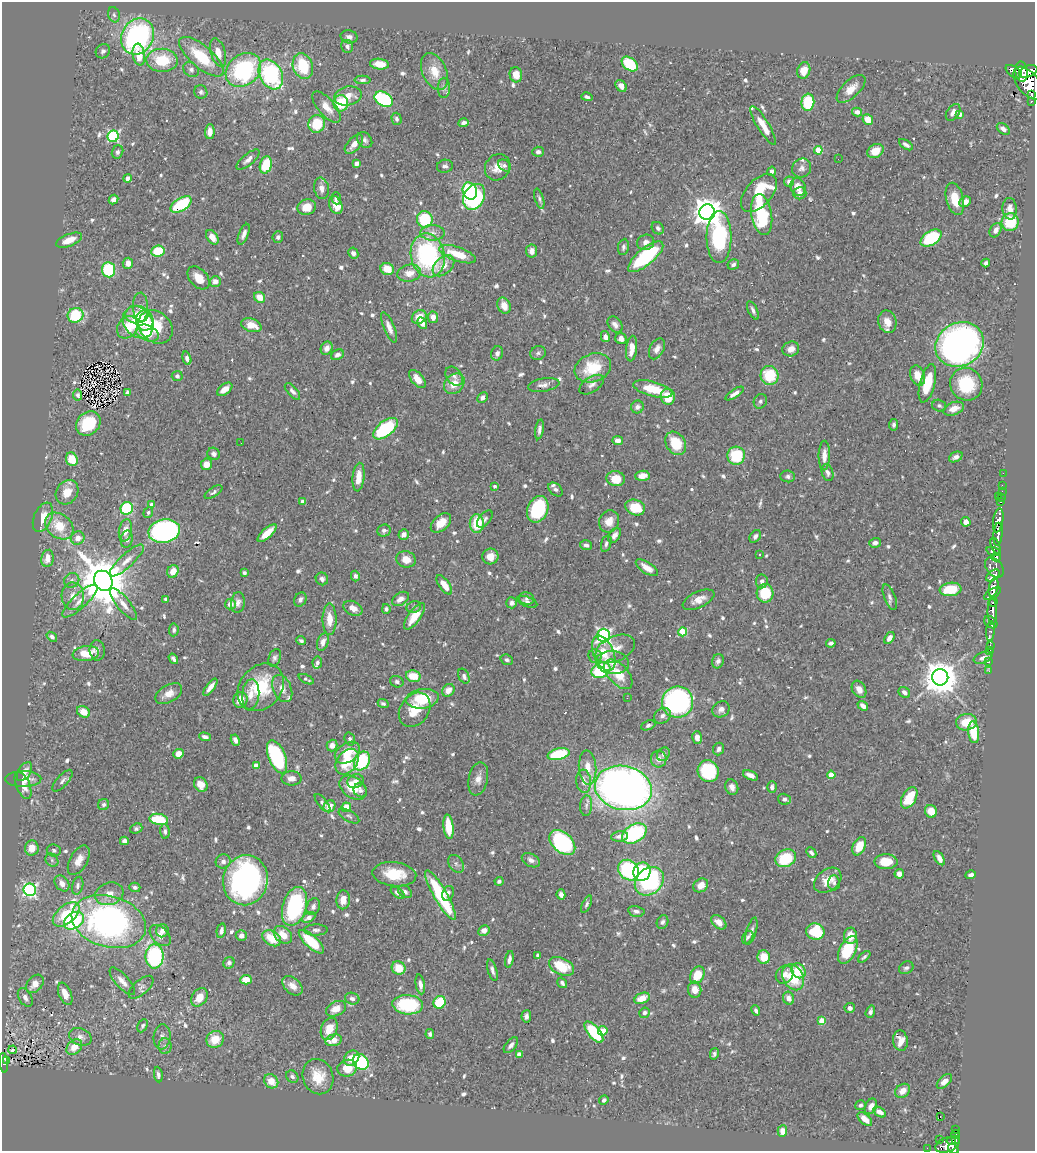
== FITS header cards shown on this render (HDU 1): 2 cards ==
NAXIS1  =                 1033
NAXIS2  =                 1149

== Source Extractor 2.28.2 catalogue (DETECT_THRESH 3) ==
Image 1033 x 1149 px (HDU 1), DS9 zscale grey, 1 PNG px = 1 image px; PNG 1037 x 1153 px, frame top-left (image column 1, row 1149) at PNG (2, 2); each listed source drawn as its Kron ellipse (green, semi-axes under 4 px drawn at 4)
Background 0.589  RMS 0.017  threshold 0.0503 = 3 sigma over >= 5 px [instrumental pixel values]
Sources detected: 750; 1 with non-positive FLUX_AUTO (blend fragments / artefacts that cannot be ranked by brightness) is neither listed nor drawn; of the other 749, the 500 brightest by FLUX_AUTO listed and drawn (249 fainter detections omitted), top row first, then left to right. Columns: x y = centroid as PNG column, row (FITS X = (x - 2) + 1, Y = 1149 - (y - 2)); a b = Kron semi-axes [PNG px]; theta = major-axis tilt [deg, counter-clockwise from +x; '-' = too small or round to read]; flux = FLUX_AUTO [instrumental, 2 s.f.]
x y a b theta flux
114 15 8 5 -72 2.8
138 36 19 15 60 250
349 37 8 6 -13 4.2
347 46 6 6 - 3.7
103 51 8 6 44 3.2
218 53 15 7 -73 13
139 54 11 6 -81 26
201 57 27 11 -40 54
162 60 16 11 -2 48
379 64 9 5 -6 15
630 64 9 6 -42 58
303 66 13 10 -71 53
191 70 8 7 - 4.1
243 70 19 15 39 140
804 70 8 6 73 15
434 71 19 12 -66 19
1028 71 9 5 20 1800
1014 72 9 5 -35 370
1022 72 10 6 -85 1600
271 74 16 11 -62 140
516 75 8 6 -77 10
363 80 8 4 1 2.6
1028 83 19 10 -52 3200
621 86 7 5 -52 8.1
444 88 10 6 90 3.6
851 89 18 8 44 13
201 92 7 6 - 3.4
1032 95 4 3 - 110
348 96 14 9 11 14
587 97 5 3 - 3.1
384 99 10 6 -32 90
1031 101 3 3 - 63
808 102 9 6 83 49
341 103 8 7 - 43
326 107 19 8 -49 14
857 112 5 4 - 5.7
953 112 9 6 54 6.4
960 114 4 3 - 5.4
396 119 6 5 - 2.9
868 120 6 5 - 17
464 123 5 4 - 4
317 124 9 8 - 37
763 125 22 6 -59 17
1003 129 7 5 -39 4.6
210 132 7 5 87 8
113 136 6 5 - 130
365 140 9 6 -54 3.9
354 144 12 6 47 8.5
906 145 8 4 -33 3.7
818 150 4 4 - 34
875 151 8 6 31 17
118 152 7 5 69 3.3
538 152 5 5 - 3.9
838 159 2 2 - 14
248 160 14 5 40 5.9
356 163 4 4 - 3.4
266 165 9 6 74 41
504 165 7 5 -39 3.6
445 166 8 6 12 3.6
498 167 14 12 53 15
802 168 10 9 - 5.3
772 171 4 4 - 3.8
127 178 4 4 - 4.1
789 182 5 5 - 6.2
798 187 9 7 -73 13
321 188 11 7 -79 6.2
470 191 9 7 -68 87
759 193 23 13 48 61
800 193 6 6 - 6
474 197 14 10 61 180
336 198 6 5 - 2.6
539 199 10 4 -74 3
955 199 16 8 -76 26
113 200 5 4 - 4.7
965 202 6 5 - 12
181 204 12 6 32 73
336 205 9 6 -67 15
307 207 9 8 - 17
1010 209 11 7 -87 8.1
707 212 8 8 - 1600
762 215 21 10 -80 80
425 219 8 7 - 62
1010 222 9 8 - 46
658 228 7 5 -48 3.1
996 230 7 5 59 6.8
432 233 12 8 0 7.8
244 234 11 5 68 6.3
212 237 8 5 -56 11
278 237 6 5 - 2.8
719 237 26 12 90 110
931 238 11 7 33 78
69 240 14 6 22 13
646 242 9 7 20 6.4
623 247 8 5 81 3
158 251 6 5 - 36
532 251 6 5 - 6.5
353 253 6 5 - 4.7
457 254 19 7 -19 31
428 255 22 17 -78 170
646 257 22 8 40 100
128 263 5 5 - 8.5
986 263 4 4 - 3.6
733 264 6 5 - 3.1
444 266 12 8 42 10
387 269 7 6 - 22
109 270 7 6 - 72
409 273 12 8 12 14
198 278 13 8 -48 14
215 281 6 5 - 7.4
260 297 6 5 - 14
504 306 8 6 -69 12
140 307 14 7 -88 6.6
753 310 10 4 -64 3.9
75 315 8 7 - 54
137 315 12 9 2 14
419 317 8 6 35 15
433 317 6 5 - 8.2
145 321 10 8 -87 21
138 322 17 14 -50 34
887 322 11 9 -77 11
422 323 6 4 -60 6.7
251 325 10 6 -17 14
615 325 9 6 -51 5.6
128 327 12 10 50 26
156 327 19 15 -43 47
389 327 16 5 -68 7.7
147 333 12 7 -25 28
605 337 5 4 - 5.6
621 339 6 5 - 6.2
960 344 25 21 30 540
327 348 7 5 64 5.5
632 349 13 5 84 13
657 349 11 7 63 6.6
791 349 8 7 - 8.3
497 353 7 6 - 4.6
538 353 8 6 29 3.3
337 355 7 5 25 4.5
187 358 7 4 -73 4.6
593 368 19 14 21 47
770 375 9 9 - 44
918 375 10 7 -70 14
177 376 5 5 - 2.8
454 376 10 7 -50 4.3
417 379 11 6 -51 12
927 383 20 7 75 39
454 384 11 9 46 16
966 384 17 16 - 61
544 385 16 6 9 4.1
592 385 14 7 33 6.3
225 389 9 5 36 10
653 389 20 7 -15 37
292 391 10 5 -47 4.3
127 392 4 3 - 3.1
735 394 11 4 33 6
78 395 5 4 - 3.1
483 397 6 4 45 4.5
668 397 8 7 - 27
760 401 7 6 - 3.4
939 406 7 6 - 2.8
637 407 6 6 - 4.6
954 409 11 6 20 12
88 423 13 11 42 41
894 425 6 4 85 2.8
385 429 14 7 38 98
539 429 10 4 81 4.4
618 440 5 4 - 7.8
241 443 2 2 - 2.9
676 443 12 9 -57 37
214 454 6 6 - 3.8
824 455 15 5 89 9.2
736 456 9 8 - 55
956 457 7 5 26 4.6
72 459 7 5 -67 22
206 464 6 5 - 12
827 473 9 5 -73 4.1
1003 473 2 2 - 12
642 476 7 5 5 10
788 476 7 6 - 3.4
359 477 14 6 84 16
616 479 9 7 -11 24
1002 485 2 2 - 12
495 486 4 3 - 2.9
556 489 8 5 -41 3.5
1002 491 2 2 - 13
67 492 13 10 56 17
214 492 10 4 33 3.3
998 496 2 2 - 23
1001 498 2 2 - 20
303 502 4 4 - 4.4
1001 502 3 2 - 29
152 504 4 3 - 5.1
635 507 10 7 -20 30
127 508 6 6 - 86
538 509 14 10 66 90
148 513 5 4 - 2.6
43 517 15 9 67 16
485 519 10 5 50 2.8
998 520 12 5 81 1400
609 521 11 10 - 12
966 522 5 4 - 8.3
441 523 12 7 43 15
477 524 9 7 -90 37
59 526 15 11 -40 29
125 530 11 6 78 12
164 531 16 11 10 300
384 531 7 6 - 3.6
267 533 12 5 42 17
404 534 5 5 - 6.1
998 534 11 4 85 1100
614 535 8 5 56 5.5
755 536 7 5 53 3.8
78 538 7 6 - 9.2
127 539 9 6 79 3.4
875 543 6 5 - 4.1
606 544 8 5 73 3.1
586 545 6 5 - 3.8
995 545 8 3 -67 440
993 551 7 4 -18 690
759 555 3 3 - 2.7
490 557 8 7 - 10
996 557 5 3 - 130
47 558 8 6 79 11
406 559 10 8 -16 13
127 561 22 6 43 10
994 567 11 8 -53 750
647 568 13 5 -33 11
173 571 6 5 - 14
244 573 4 3 - 3.2
355 576 5 4 - 3.3
993 576 8 5 37 770
322 579 6 6 - 3.5
72 580 8 7 - 4.2
103 581 10 9 - 6700
762 581 7 6 - 4.2
444 585 11 5 -54 14
993 587 9 4 78 1200
950 589 11 6 8 39
765 593 9 8 - 43
992 594 9 4 33 780
73 596 14 11 -87 12
890 597 13 5 -69 5
166 599 4 4 - 3.4
300 599 7 5 60 3.8
400 599 9 6 33 7.5
526 599 8 6 -13 3.6
699 600 17 8 25 11
80 601 23 7 43 13
238 602 10 7 83 5.4
527 602 10 5 -20 3.5
993 602 4 2 - 340
512 603 5 5 - 5.2
124 604 20 6 -50 10
230 604 5 5 - 8
414 607 7 5 18 2.7
353 608 10 7 -26 7.5
386 609 5 4 - 2.8
992 611 13 5 -89 1300
414 616 16 6 54 19
329 619 16 7 -90 15
991 622 7 5 -39 130
174 630 6 4 86 2.9
990 631 10 4 86 180
683 632 4 4 - 47
604 636 7 6 - 280
52 637 6 4 -39 3.3
889 638 6 4 56 6.4
301 641 5 4 - 2.7
323 642 9 5 70 6.1
831 643 5 4 - 3.3
990 645 2 2 - 5.3
615 649 21 12 24 18
97 650 10 7 -82 4.5
990 650 3 2 - 8.2
604 653 18 10 -68 22
86 654 13 7 8 24
595 656 6 6 - 4.1
275 658 9 6 66 3.5
983 658 10 5 20 6.5
173 659 5 4 - 3.4
507 660 6 5 - 2.8
718 661 7 6 - 3.6
613 662 16 11 -8 14
989 662 3 3 - 7.7
317 663 6 4 79 3.1
601 670 10 7 24 88
989 671 3 2 - 5.1
618 674 18 9 -48 24
413 676 7 5 -14 23
464 676 8 5 -65 4.4
940 677 8 8 - 2700
306 679 8 4 -26 2.7
397 682 7 5 -18 3.2
210 687 10 4 53 8.8
261 687 26 20 49 61
282 689 14 9 -65 9
859 689 9 6 -60 8.8
448 690 7 5 48 9.4
904 692 6 5 - 4.1
169 694 15 8 30 11
251 694 15 8 85 10
627 698 2 2 - 2.8
422 699 16 10 7 43
240 700 8 7 - 14
678 702 15 15 - 250
383 704 5 4 - 2.6
863 706 5 4 - 6.5
721 709 9 7 37 6.1
415 710 18 14 54 24
83 712 7 5 -29 15
662 716 9 7 34 5.7
966 722 10 8 9 24
648 725 7 4 22 2.9
974 732 11 5 -83 39
205 737 6 4 -20 4.5
697 737 6 4 -74 7.1
350 739 6 5 - 2.6
235 740 6 4 -64 4.7
332 745 6 5 - 6
719 749 6 5 - 4.3
347 753 14 9 34 25
179 754 5 4 - 12
559 754 11 5 13 78
663 754 7 6 - 3.8
277 757 17 8 -68 120
659 759 8 8 - 6.9
362 761 10 7 59 73
347 762 14 10 53 30
256 765 4 4 - 11
588 768 17 8 -86 15
708 771 11 10 - 69
24 772 10 6 56 8.1
751 775 8 4 -23 7.4
831 775 4 4 - 22
291 778 10 7 0 7.1
23 779 18 8 1 12
478 779 17 9 77 9.8
62 781 13 5 48 4.3
356 781 8 7 - 5.8
584 781 11 7 -85 7.5
201 784 7 6 - 13
23 785 14 7 -67 11
732 787 8 6 -69 6.5
772 787 6 4 88 3.9
353 788 15 10 -37 26
623 788 29 22 -12 880
360 790 7 6 - 3.4
909 798 11 7 61 42
784 799 6 5 - 3.7
323 803 11 4 -51 3.2
104 804 5 5 - 3
329 806 6 5 - 14
586 806 10 6 86 3.9
346 807 5 4 - 19
931 811 6 6 - 14
349 816 11 5 -30 3.5
159 819 9 5 -9 53
448 827 12 5 -84 30
136 828 6 5 - 2.8
165 831 7 5 -85 3.3
634 833 13 9 30 110
619 836 8 5 8 5.9
124 841 4 4 - 4.8
562 842 15 10 -42 190
859 846 9 6 65 22
32 848 7 7 - 16
54 850 7 6 - 2.9
811 853 6 4 -47 2.9
786 858 11 8 25 53
939 858 8 4 -58 5.6
52 860 7 6 - 2.7
79 860 16 8 61 14
531 860 9 6 -29 5.7
223 861 7 7 - 5.1
886 862 11 7 0 25
456 864 10 7 -56 3.7
629 870 11 9 -42 120
642 872 9 8 - 100
394 874 22 12 -6 36
899 874 5 4 - 7.2
971 875 5 4 - 4.4
245 880 25 22 78 300
828 880 15 10 38 17
499 881 4 3 - 2.6
649 881 16 12 43 130
62 883 9 6 -52 7.5
834 883 7 6 - 3.2
701 885 8 6 35 11
78 886 9 5 76 4.1
135 887 5 4 - 3.4
30 890 6 6 - 240
405 892 7 5 -37 3.6
398 893 8 4 -37 4.4
448 893 8 5 66 3.8
109 894 14 11 18 13
561 894 5 4 - 4.2
440 895 28 6 -60 100
343 900 9 7 88 13
586 904 9 4 67 2.7
294 906 20 12 73 120
313 907 8 6 67 4.4
636 911 8 5 -11 4
66 914 16 9 40 48
309 917 7 4 28 7.4
74 921 11 7 35 76
109 922 38 25 -16 420
663 922 7 5 64 3
719 922 8 6 -40 9.6
221 930 7 4 77 5.6
316 930 12 5 1 4.2
484 930 6 5 - 7.9
162 931 6 6 - 7.9
751 931 14 5 73 4.6
815 932 9 8 - 59
283 935 10 7 -40 16
160 936 12 8 -45 9.4
241 936 5 5 - 6.7
850 936 8 6 -89 15
748 937 7 5 57 2.8
272 938 10 7 -34 26
311 942 16 6 -42 53
848 950 15 8 64 56
538 955 4 3 - 3.1
154 956 12 9 -89 120
764 957 7 6 - 19
864 957 7 4 42 2.7
509 959 8 4 79 4.3
229 963 6 5 - 3.6
561 966 13 8 -26 37
399 968 7 6 - 22
906 968 7 6 - 3
492 970 11 4 -74 4.7
798 971 8 6 -49 28
697 975 9 6 61 29
785 975 10 8 50 8.6
793 977 13 10 -63 43
246 980 5 4 - 19
122 981 17 6 -48 9.4
562 983 6 4 -55 3.2
35 984 10 7 48 14
420 984 10 4 -81 6.1
293 986 12 7 -43 9.6
141 987 15 7 41 5.1
695 990 8 6 -81 12
65 994 12 6 -68 13
25 997 10 6 -59 5.5
199 997 10 7 54 17
642 998 8 5 23 16
789 998 6 5 - 7.9
352 999 7 5 -18 4.4
440 1002 6 5 - 53
408 1005 15 9 -4 78
850 1008 5 5 - 4.2
336 1009 10 7 24 15
756 1011 5 4 - 3.7
870 1012 6 4 72 3.3
645 1013 5 5 - 3.7
526 1016 6 4 86 3.9
822 1021 4 4 - 26
143 1026 7 4 63 2.6
329 1029 11 8 69 19
603 1031 5 4 - 24
594 1032 13 6 -51 69
430 1034 5 4 - 2.8
80 1037 11 8 -24 6.8
162 1037 12 8 84 6.5
215 1039 9 8 - 21
333 1040 8 5 13 16
900 1041 10 7 -81 14
511 1045 9 5 49 4.5
165 1046 8 6 -89 3.7
74 1047 9 6 44 18
13 1050 4 2 - 2.8
519 1054 4 3 - 9.3
714 1054 6 4 76 2.6
352 1058 8 7 - 16
6 1061 3 3 - 26
361 1062 9 7 -45 90
4 1063 10 4 -84 96
347 1068 10 8 15 20
158 1075 8 4 -83 3.8
292 1077 7 5 -50 3.1
318 1077 18 15 -70 26
271 1081 8 6 -44 15
944 1081 9 5 43 8.2
903 1091 8 6 37 9.5
604 1100 5 4 - 3.1
861 1105 5 4 - 2.8
871 1106 8 5 64 7.7
880 1112 7 4 -31 8.8
940 1116 3 2 - 5000
865 1119 9 4 -43 12
956 1130 3 2 - 19
782 1131 6 5 - 6.3
956 1134 4 4 - 170
939 1139 2 2 - 7
955 1139 4 3 - 140
951 1141 5 2 - 56
947 1145 12 7 20 700
927 1148 2 2 - 5.8
953 1149 5 4 - 350
At the frame edge (FLAGS 8, measured only in part): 1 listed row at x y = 953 1149
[249 fainter detections neither listed nor drawn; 1 non-positive-flux detection neither listed nor drawn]